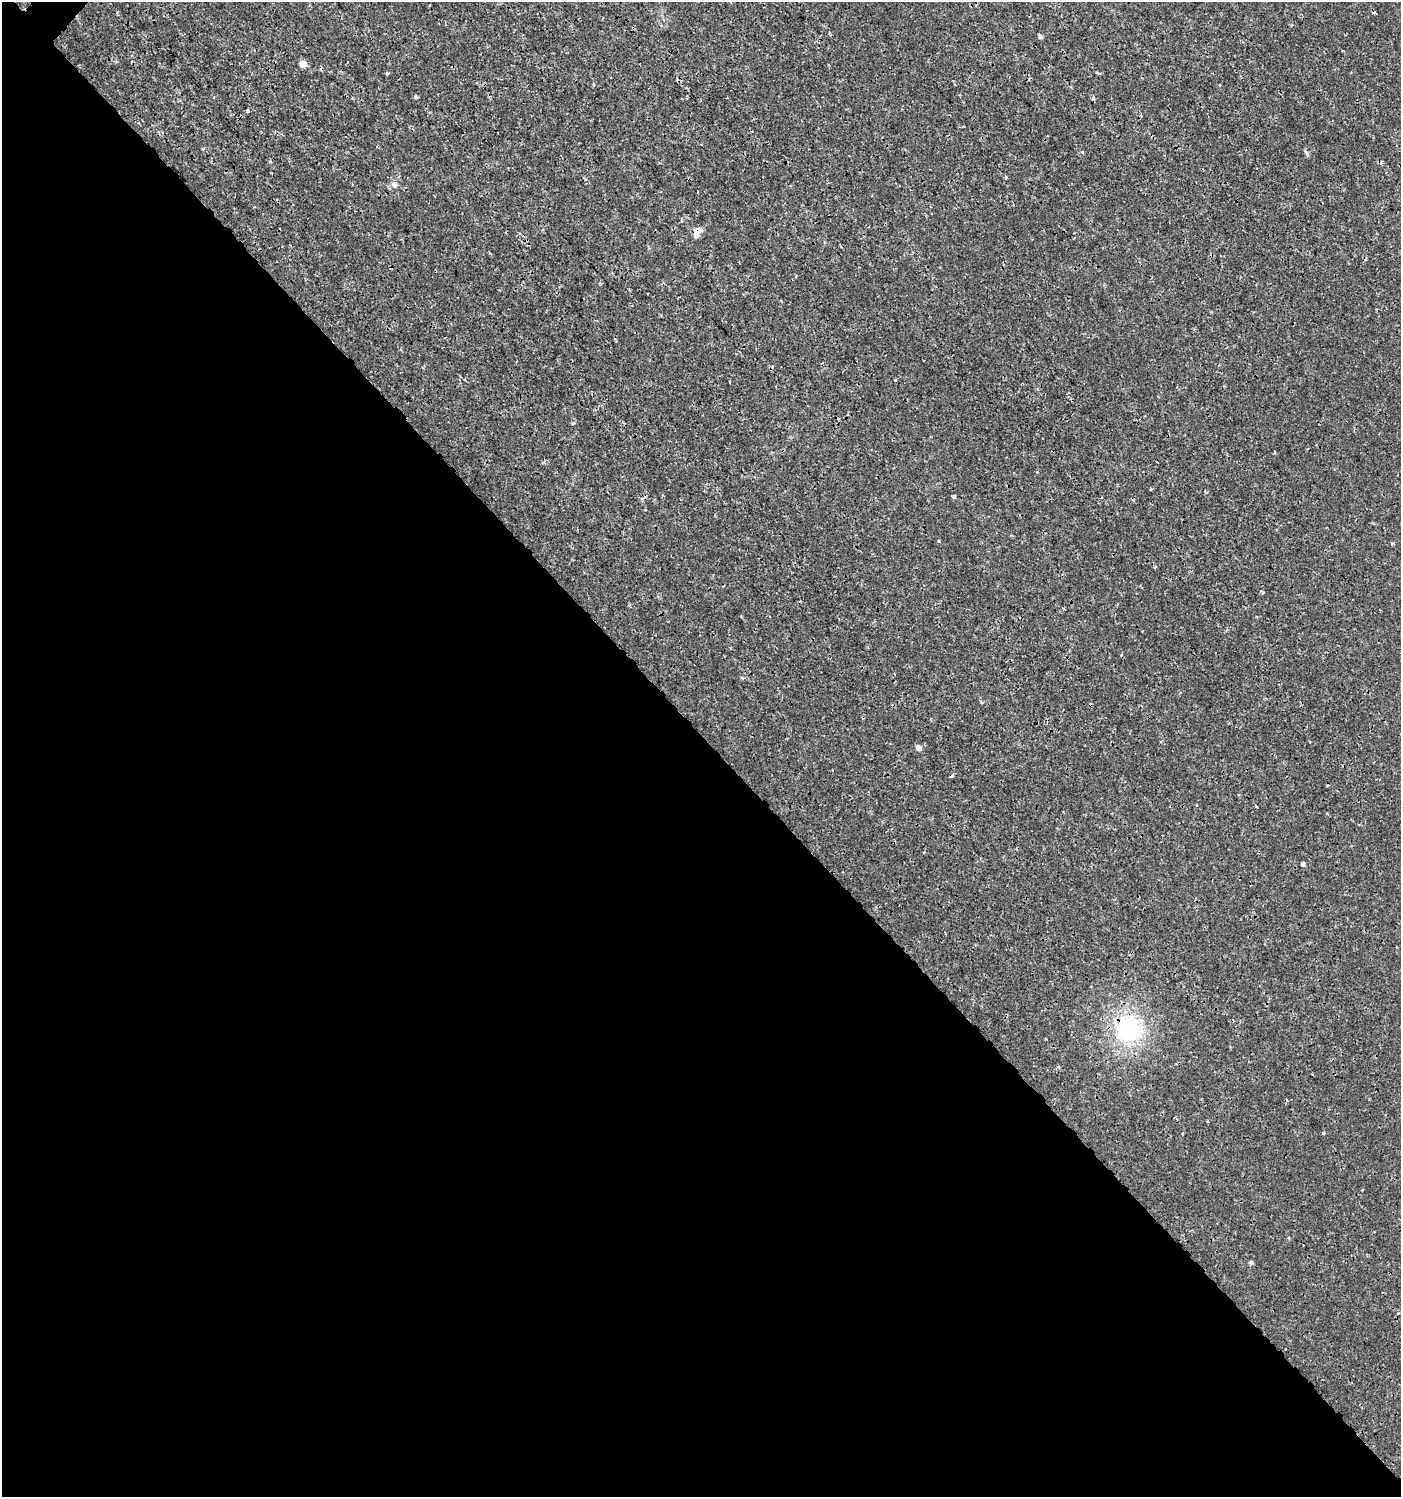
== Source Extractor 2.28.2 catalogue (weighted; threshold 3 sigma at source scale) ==
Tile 14 of 4 x 4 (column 2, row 4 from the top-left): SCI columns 1598-2996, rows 50-1544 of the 6057 x 6072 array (HDU 1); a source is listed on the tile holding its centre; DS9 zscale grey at full resolution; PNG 1403 x 1499 px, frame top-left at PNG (2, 2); no overlay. Shown black and unused: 51% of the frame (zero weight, under 3 of 4 exposures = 5% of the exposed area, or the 3 px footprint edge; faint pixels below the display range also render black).
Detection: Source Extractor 2.28.2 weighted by HDU 2 'WHT'; one run over the whole footprint, this tile lists its part. Background 0.00101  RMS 7.8e-04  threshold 0.0035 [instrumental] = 3 sigma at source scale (4.5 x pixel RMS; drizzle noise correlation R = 1.50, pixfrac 1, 0.0396/0.0396 arcsec/px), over >= 5 px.
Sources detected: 21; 6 cosmic-ray / hot-pixel residue — not listed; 1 inside a brighter listed object's ellipse — not listed separately; the other 14 listed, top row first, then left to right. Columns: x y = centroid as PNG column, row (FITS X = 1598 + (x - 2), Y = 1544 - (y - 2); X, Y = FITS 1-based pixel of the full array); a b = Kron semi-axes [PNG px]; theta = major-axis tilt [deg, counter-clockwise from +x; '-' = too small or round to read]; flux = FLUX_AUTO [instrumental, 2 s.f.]
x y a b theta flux
1040 36 6 6 - 0.16
303 64 5 5 - 1
387 73 4 4 - 0.1
416 97 5 5 - 0.095
248 111 3 3 - 0.16
203 149 4 3 - 0.072
394 184 7 4 -44 0.18
697 231 12 10 27 0.47
1274 452 4 2 - 0.06
954 497 4 3 - 0.2
919 748 5 5 - 0.53
1303 864 4 4 - 0.22
1128 1029 32 30 82 7.6
1323 1133 3 3 - 0.2
Overlapping masked pixels (flux is a lower limit): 2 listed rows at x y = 697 231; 1128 1029
Unlisted compact peaks at least as high as the median listed source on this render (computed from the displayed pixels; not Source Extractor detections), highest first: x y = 1251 1262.